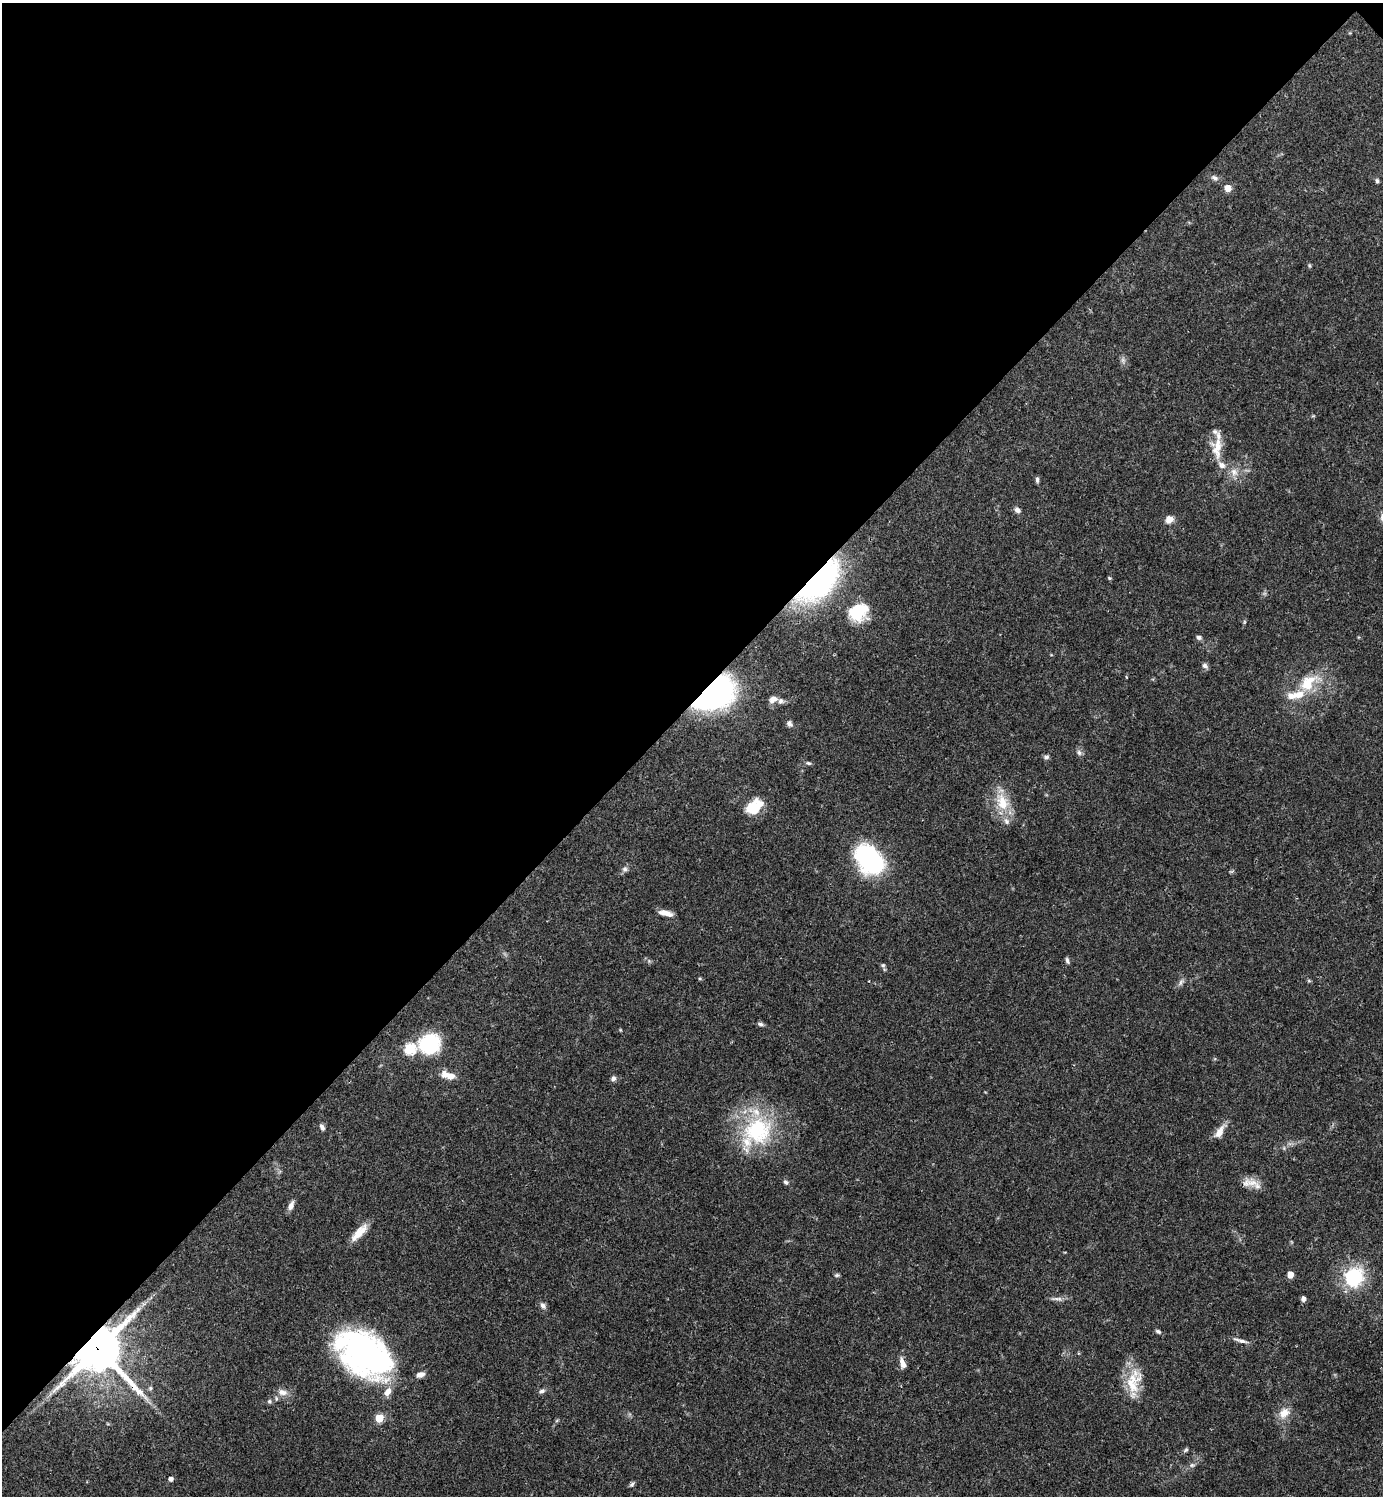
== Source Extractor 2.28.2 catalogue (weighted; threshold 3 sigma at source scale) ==
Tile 2 of 4 x 4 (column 2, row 1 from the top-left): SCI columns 1680-3060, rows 4484-5977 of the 5981 x 5981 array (HDU 1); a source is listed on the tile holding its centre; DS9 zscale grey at full resolution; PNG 1385 x 1498 px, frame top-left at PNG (2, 3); no overlay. Shown black and unused: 47% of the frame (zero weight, under 3 of 4 exposures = <1% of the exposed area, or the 3 px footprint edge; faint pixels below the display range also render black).
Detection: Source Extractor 2.28.2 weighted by HDU 2 'WHT'; one run over the whole footprint, this tile lists its part. Background 0.0389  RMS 0.0027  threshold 0.0121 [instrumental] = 3 sigma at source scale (4.5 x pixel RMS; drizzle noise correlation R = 1.50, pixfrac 1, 0.05/0.05 arcsec/px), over >= 5 px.
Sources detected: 82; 12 inside a brighter listed object's ellipse — not listed separately; the other 70 listed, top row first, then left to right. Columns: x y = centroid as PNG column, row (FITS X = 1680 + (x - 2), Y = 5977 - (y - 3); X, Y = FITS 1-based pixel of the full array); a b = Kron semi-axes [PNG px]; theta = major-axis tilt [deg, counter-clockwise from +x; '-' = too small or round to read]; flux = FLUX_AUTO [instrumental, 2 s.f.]
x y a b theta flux
1215 178 11 7 -26 0.99
1377 181 6 5 - 0.5
1228 188 6 6 - 3.4
1123 360 8 6 -83 0.84
1217 448 31 13 87 5.8
1234 472 12 9 -63 2.1
1037 480 8 4 -85 0.59
1017 510 8 6 -28 1.1
1169 519 10 8 30 1.9
1109 578 5 4 - 0.35
820 582 50 23 46 56
859 612 24 19 36 10
1244 622 6 4 72 0.33
1199 637 7 5 -9 0.8
1205 666 9 6 -40 0.79
1126 677 4 2 - 0.21
1307 684 29 19 30 10
713 694 32 19 35 98
773 699 9 7 29 1.8
781 701 7 7 - 0.97
789 723 9 7 -51 0.89
1079 752 8 6 -58 0.86
1046 757 7 6 - 0.75
808 763 7 4 -25 0.5
1002 802 25 16 -70 7.4
751 807 23 10 55 4.8
870 859 28 18 -49 43
625 869 8 7 - 0.86
665 913 15 6 -13 2.2
1067 960 9 4 -69 0.6
883 965 5 5 - 0.43
700 978 5 3 - 0.31
1309 981 6 4 -19 0.33
1181 982 11 6 67 0.9
760 1024 8 5 -9 0.67
620 1030 5 3 - 0.23
430 1044 19 17 19 20
409 1049 6 6 - 18
448 1075 17 8 -17 3.7
613 1078 6 6 - 0.83
322 1127 8 5 -63 0.81
757 1131 41 37 43 27
1219 1132 17 7 58 2.8
786 1182 7 6 - 0.68
1246 1183 22 10 39 2.6
291 1206 12 6 69 1.5
357 1234 25 9 51 3.9
1290 1274 6 5 - 2.7
837 1275 7 5 14 0.47
1353 1277 9 8 - 44
1057 1299 17 5 -2 1.2
1303 1299 6 5 - 0.84
543 1306 9 6 -53 1
1158 1331 8 5 -26 0.63
1240 1340 22 4 -16 1.3
98 1349 16 15 - 910
365 1354 50 34 -39 95
902 1363 14 7 -73 1.8
420 1374 10 6 18 1.5
1134 1381 37 19 76 8.6
150 1388 6 5 - 0.46
542 1391 8 6 26 0.76
283 1392 14 8 -11 2
269 1401 6 5 - 0.48
1284 1413 17 12 46 3.3
379 1418 5 5 - 9.6
1186 1450 7 5 50 0.47
1192 1465 7 5 -20 0.61
170 1479 5 4 - 1.1
632 1484 8 5 59 0.59
Overlapping masked pixels (flux is a lower limit): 3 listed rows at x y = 820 582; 713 694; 98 1349